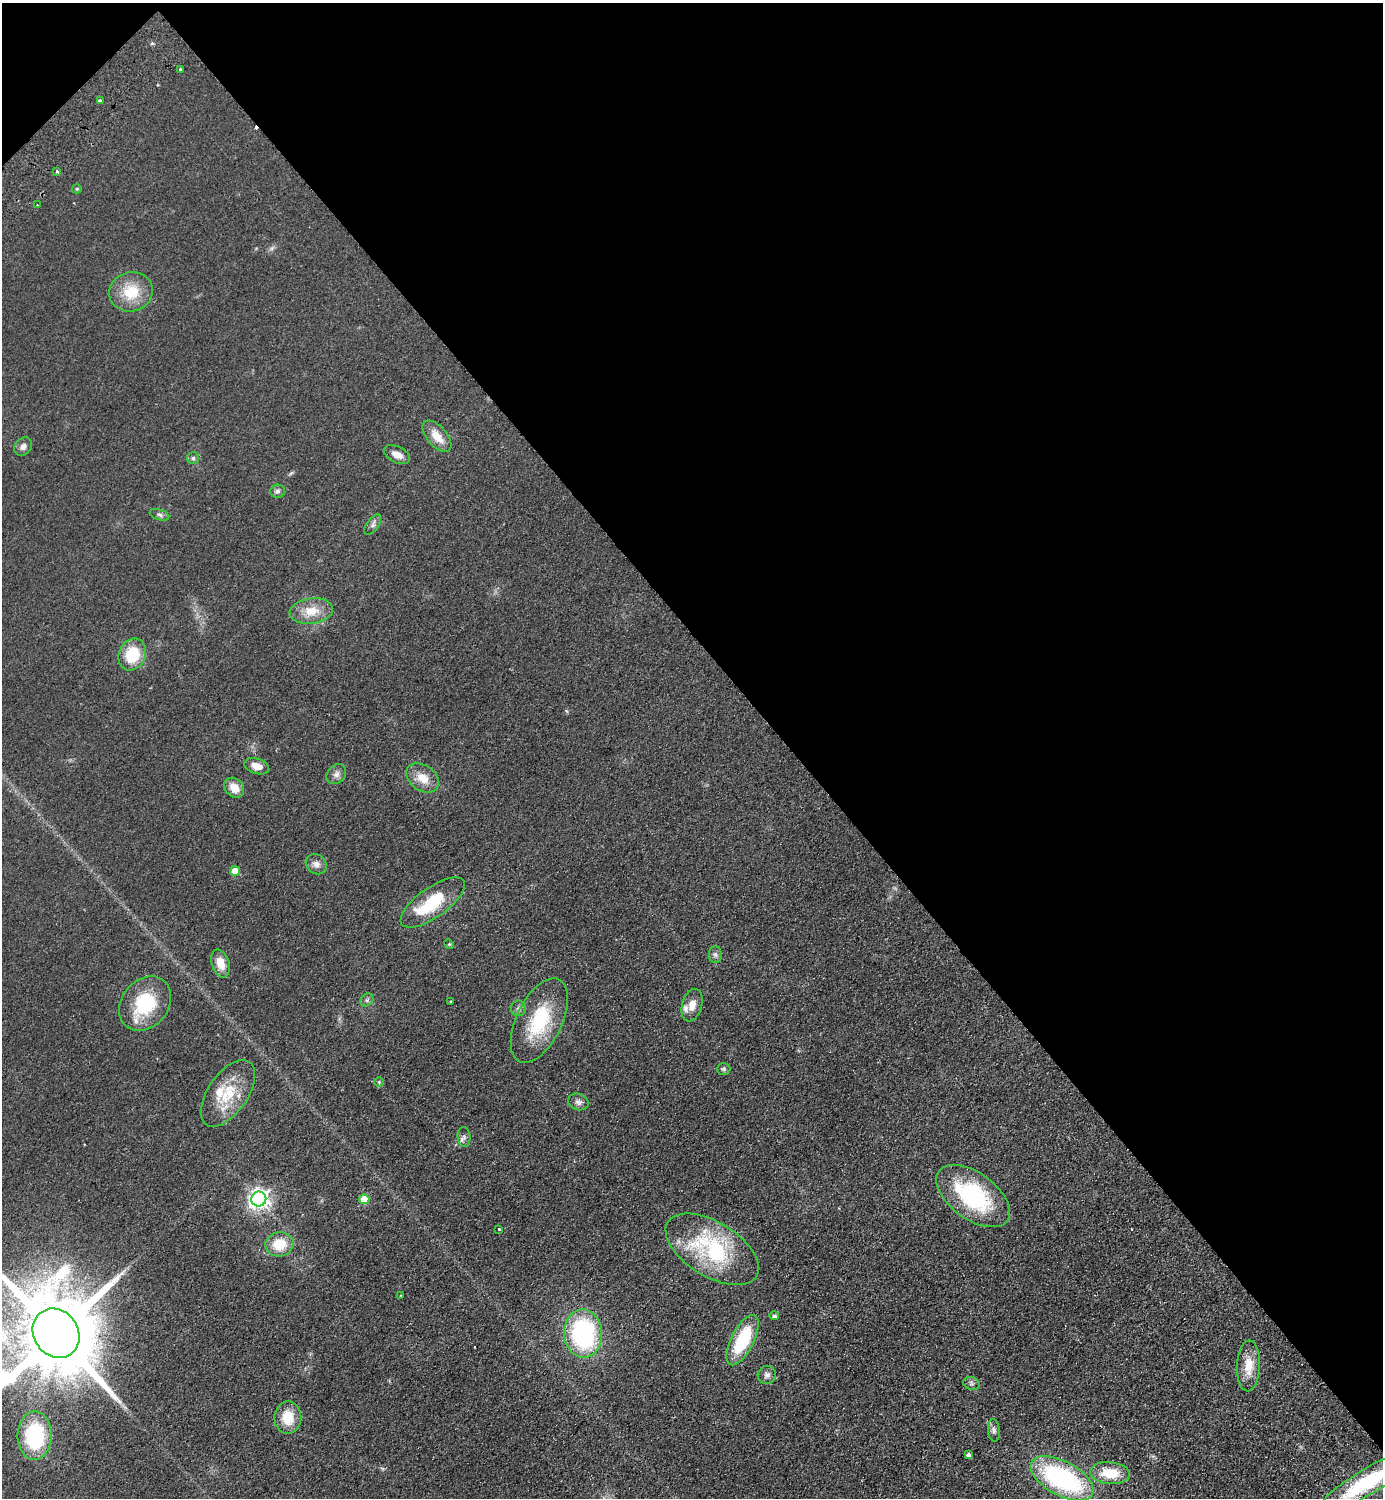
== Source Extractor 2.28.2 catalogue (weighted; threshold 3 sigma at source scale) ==
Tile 3 of 4 x 4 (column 3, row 1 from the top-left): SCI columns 2963-4343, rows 4532-6027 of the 6066 x 6072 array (HDU 1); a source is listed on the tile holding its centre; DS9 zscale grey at full resolution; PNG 1385 x 1500 px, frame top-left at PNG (2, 3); each listed source drawn as its Kron ellipse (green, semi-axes under 4 px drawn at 4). Shown black and unused: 44% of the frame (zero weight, under 2 of 3 exposures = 3% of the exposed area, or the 3 px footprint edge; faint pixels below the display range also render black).
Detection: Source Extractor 2.28.2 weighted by HDU 2 'WHT'; one run over the whole footprint, this tile lists its part. Background 0.0559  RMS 0.0097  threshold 0.0436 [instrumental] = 3 sigma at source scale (4.5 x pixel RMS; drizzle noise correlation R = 1.50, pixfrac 1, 0.05/0.05 arcsec/px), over >= 5 px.
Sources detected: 63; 1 inside a brighter object's white glare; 2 cosmic-ray / hot-pixel residue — neither listed nor drawn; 3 inside a brighter listed object's ellipse — not listed separately; the other 57 listed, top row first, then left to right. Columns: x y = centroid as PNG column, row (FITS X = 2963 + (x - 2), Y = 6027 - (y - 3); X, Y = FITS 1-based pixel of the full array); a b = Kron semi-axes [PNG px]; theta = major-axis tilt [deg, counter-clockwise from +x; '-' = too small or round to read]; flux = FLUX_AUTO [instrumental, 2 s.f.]
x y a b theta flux
180 69 3 3 - 2.5
100 101 3 3 - 2.7
57 171 3 3 - 4.5
77 189 5 4 - 1.1
37 205 3 2 - 1.3
131 292 22 19 17 28
437 436 19 10 -50 14
23 447 10 8 47 4.3
397 455 14 8 -27 8
193 458 6 6 - 2
277 491 7 6 - 2.4
159 515 10 5 -17 2.4
373 525 11 6 53 3.5
311 611 22 12 8 17
132 655 16 13 66 32
257 766 13 7 -18 8.5
336 774 11 8 46 4.5
423 778 18 12 -35 14
234 788 11 8 -45 12
316 864 11 9 -38 5.4
235 871 5 5 - 11
433 902 38 15 35 50
449 944 5 4 - 0.96
715 954 8 6 -89 2.7
220 963 14 8 -73 12
367 1000 7 5 45 2.1
450 1002 3 3 - 1.4
145 1004 29 23 50 52
692 1005 17 10 74 9.3
518 1008 8 7 - 3.1
539 1021 46 22 64 62
724 1069 7 5 0 1.9
379 1082 5 5 - 1.1
228 1093 38 19 55 36
578 1102 10 8 -20 3.9
464 1137 10 6 -84 3.2
973 1196 42 23 -36 94
259 1199 7 7 - 520
364 1199 5 5 - 20
499 1229 3 3 - 2.4
279 1244 14 12 11 23
712 1249 52 27 -32 100
401 1296 3 2 - 0.71
774 1316 5 4 - 2.4
56 1333 26 22 -55 18000
583 1333 24 19 -86 130
742 1340 27 11 63 58
1249 1366 25 11 88 18
767 1375 9 9 - 3.8
971 1384 8 6 -19 2.8
288 1417 16 13 89 21
994 1430 11 6 -84 3.1
35 1436 24 17 90 78
968 1455 4 4 - 2.8
1110 1473 20 11 -5 27
1062 1478 34 17 -28 160
1367 1482 56 12 31 91
Overlapping masked pixels (flux is a lower limit): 1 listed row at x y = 1367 1482
Isophote crosses this tile's border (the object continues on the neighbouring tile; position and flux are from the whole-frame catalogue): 2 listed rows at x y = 56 1333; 1367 1482